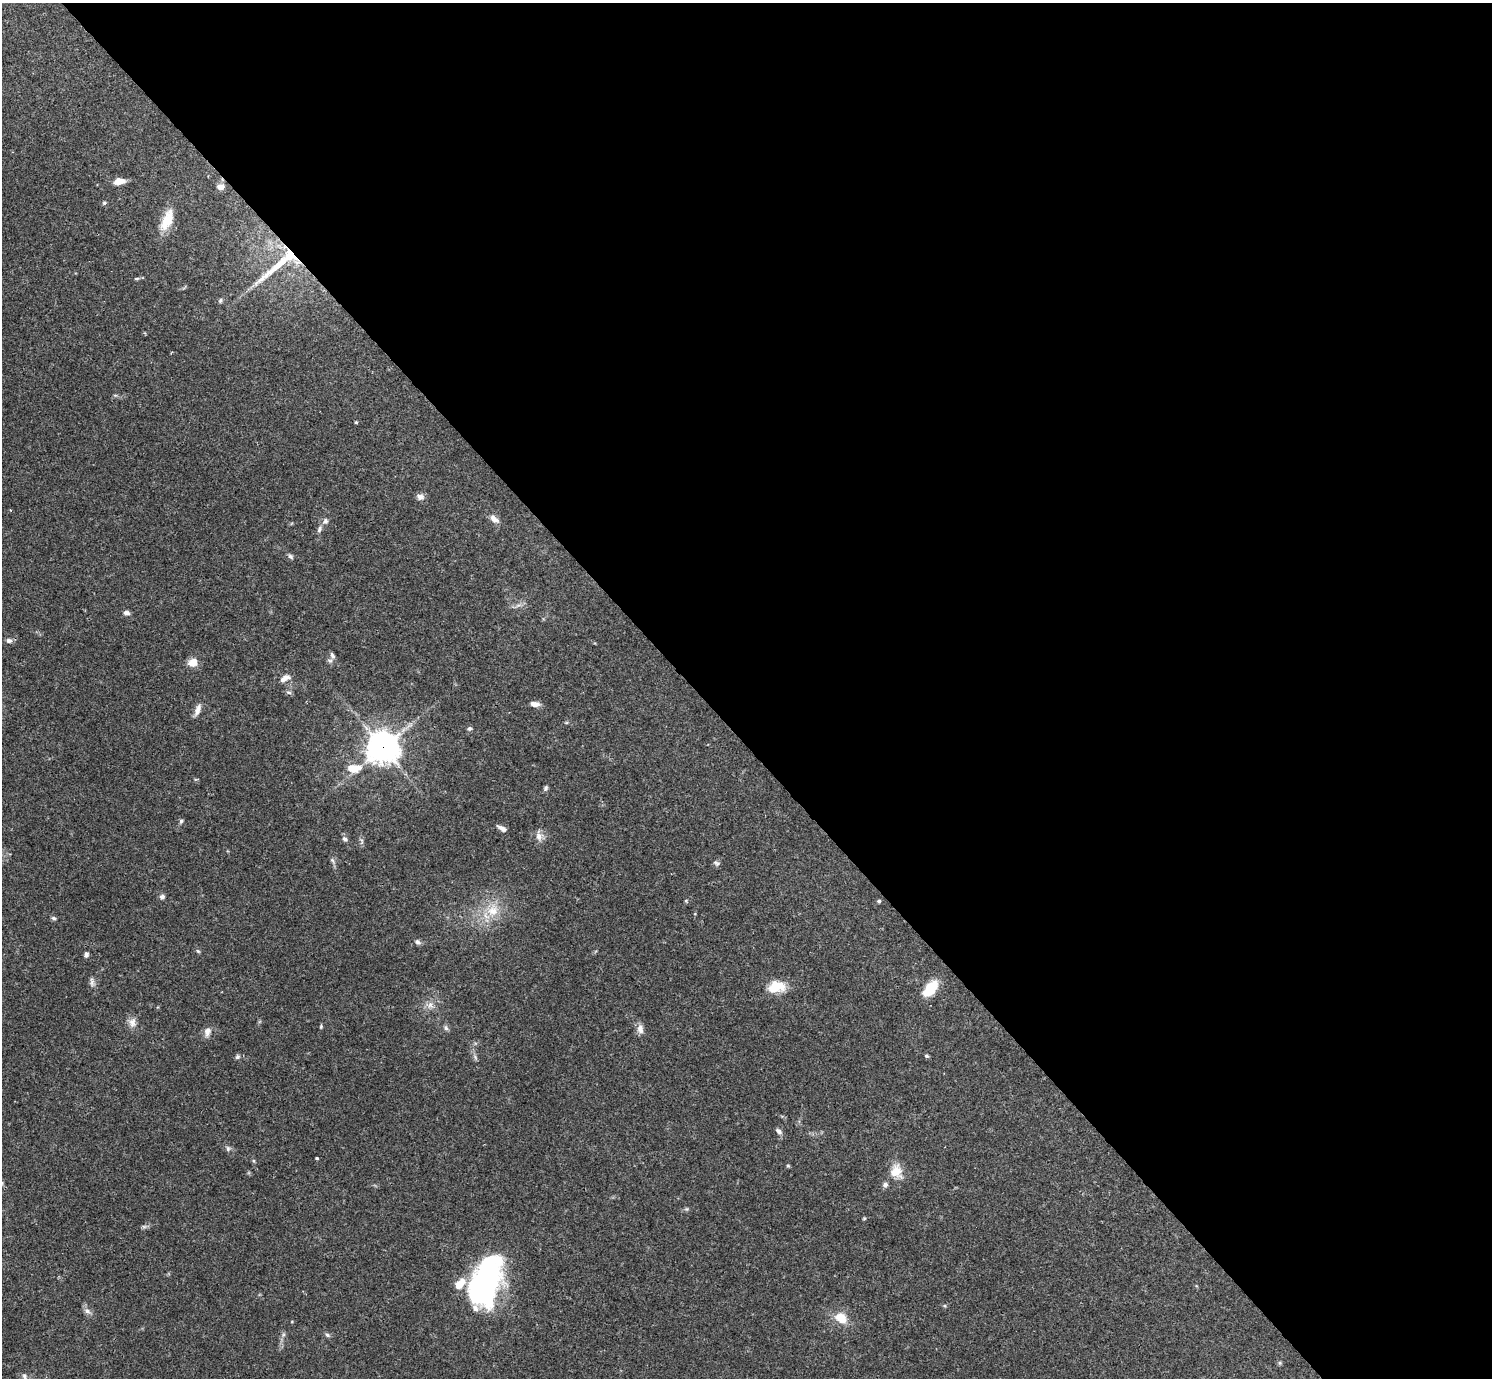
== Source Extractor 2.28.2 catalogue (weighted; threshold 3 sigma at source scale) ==
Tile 8 of 4 x 4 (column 4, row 2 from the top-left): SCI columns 4469-5958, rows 2909-4284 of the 5962 x 5959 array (HDU 1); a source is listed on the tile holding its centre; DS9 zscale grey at full resolution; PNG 1494 x 1380 px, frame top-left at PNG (2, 3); no overlay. Shown black and unused: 54% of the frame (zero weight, under 3 of 4 exposures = <1% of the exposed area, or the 3 px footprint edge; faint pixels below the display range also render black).
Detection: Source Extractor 2.28.2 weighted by HDU 2 'WHT'; one run over the whole footprint, this tile lists its part. Background 0.0412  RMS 0.0026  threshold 0.0119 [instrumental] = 3 sigma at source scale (4.5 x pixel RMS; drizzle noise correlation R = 1.50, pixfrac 1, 0.05/0.05 arcsec/px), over >= 5 px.
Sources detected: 71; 4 inside a brighter listed object's ellipse — not listed separately; the other 67 listed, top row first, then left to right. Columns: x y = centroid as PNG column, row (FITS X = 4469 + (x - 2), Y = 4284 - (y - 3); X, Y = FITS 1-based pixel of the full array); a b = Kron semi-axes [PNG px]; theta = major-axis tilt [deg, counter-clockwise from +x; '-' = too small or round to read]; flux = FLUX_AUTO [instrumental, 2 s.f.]
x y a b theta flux
119 181 13 7 9 2.3
220 187 10 8 4 1.7
104 203 6 4 16 0.39
167 220 30 12 66 6.1
280 264 85 15 38 16
137 278 8 4 1 0.44
356 422 4 3 - 0.39
420 497 10 8 -17 1.2
494 519 13 7 -41 1.6
325 521 9 7 61 0.92
319 529 9 6 73 0.77
291 556 8 5 -40 0.58
126 613 7 5 -9 0.95
9 641 9 6 -10 0.87
332 655 9 5 -61 0.7
330 661 8 5 -16 0.63
193 662 9 8 - 3.2
285 678 15 7 31 1.7
289 692 8 4 -9 0.49
535 704 10 6 -4 1.6
197 710 17 7 69 1.7
469 728 6 6 - 0.52
383 747 11 11 - 310
352 768 13 9 -18 3.3
546 788 7 5 68 0.57
181 821 5 5 - 0.45
502 828 12 5 -30 1.2
539 836 13 10 -82 1.8
345 839 8 5 -54 0.74
332 860 8 4 -59 0.56
717 863 9 6 -25 0.63
162 897 6 5 - 0.78
686 901 5 4 - 0.3
879 901 4 4 - 0.59
493 911 19 16 63 6
54 918 7 4 -26 0.45
418 942 8 6 -29 0.68
198 951 6 4 -44 0.35
86 954 6 5 - 0.65
92 982 13 5 -84 0.91
779 986 21 13 -27 4.4
930 988 21 11 50 6.6
430 1005 11 6 70 1.4
132 1022 13 10 89 1.8
321 1026 5 4 - 0.32
446 1028 8 6 -73 0.66
640 1029 13 8 -81 1.5
207 1032 13 9 79 1.5
927 1056 5 4 - 0.4
237 1057 7 6 - 0.57
475 1057 8 4 -54 0.57
779 1131 8 6 -43 0.86
228 1149 7 5 -77 0.64
317 1158 3 3 - 0.42
254 1161 6 3 -71 0.31
788 1166 5 4 - 0.35
896 1171 19 15 -79 4
885 1185 7 6 - 0.74
686 1209 6 4 17 0.39
864 1218 4 4 - 0.28
144 1226 7 4 -19 0.5
486 1280 52 27 72 58
87 1311 10 7 -38 1.1
841 1318 17 12 -40 4.4
327 1335 7 5 -23 0.54
1280 1363 6 5 - 0.4
24 1376 8 6 -66 0.89
Overlapping masked pixels (flux is a lower limit): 2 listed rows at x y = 280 264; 383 747